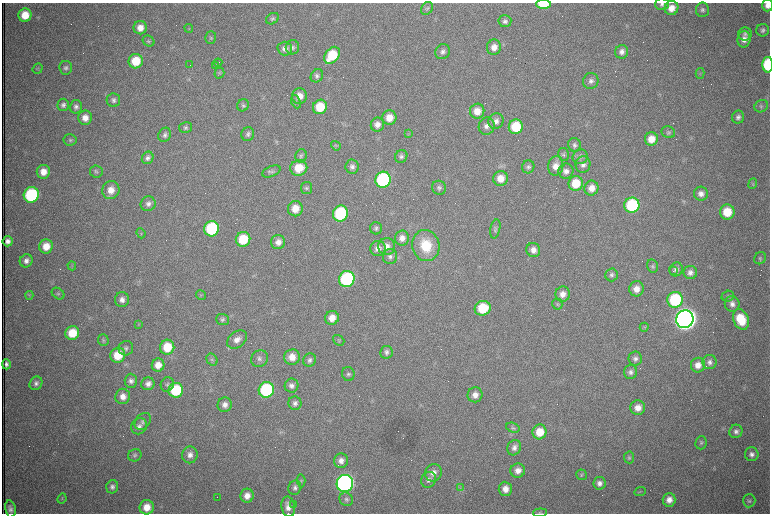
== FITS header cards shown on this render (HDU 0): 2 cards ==
NAXIS1  =                 1536 /fastest changing axis
NAXIS2  =                 1023 /next to fastest changing axis

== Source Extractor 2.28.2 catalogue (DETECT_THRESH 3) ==
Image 1536 x 1023 px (HDU 0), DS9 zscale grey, zoomed out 1/2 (1 PNG px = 2 x 2 image px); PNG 772 x 516 px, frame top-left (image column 1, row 1022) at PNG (2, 3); each listed source drawn as its Kron ellipse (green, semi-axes under 4 px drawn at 4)
Background 1030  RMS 16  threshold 47.7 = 3 sigma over >= 5 px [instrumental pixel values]
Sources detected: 263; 70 cannot appear on this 1/2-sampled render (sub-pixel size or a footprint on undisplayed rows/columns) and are neither listed nor drawn; the other 193 listed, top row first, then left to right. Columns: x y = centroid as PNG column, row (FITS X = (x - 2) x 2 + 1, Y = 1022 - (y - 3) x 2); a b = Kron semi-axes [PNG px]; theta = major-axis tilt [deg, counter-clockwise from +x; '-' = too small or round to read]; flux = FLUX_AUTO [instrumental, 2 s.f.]
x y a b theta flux
543 4 7 4 1 1.1e+05
662 4 7 5 1 1.0e+04
767 5 6 5 - 2.2e+04
427 8 7 5 57 6.4e+03
671 8 7 7 - 3.5e+04
702 10 7 6 - 1.0e+04
25 15 7 6 - 6.5e+04
272 19 7 5 31 7.1e+03
505 21 6 6 - 1.2e+04
140 28 6 6 - 3.2e+04
189 28 4 2 - 3.0e+03
763 30 6 6 - 1.1e+04
745 34 7 6 - 1.1e+04
211 38 6 5 - 6.8e+03
744 39 8 6 80 2.4e+04
149 41 6 5 - 5.6e+03
292 47 7 7 - 1.0e+04
494 47 7 7 - 2.9e+04
285 48 7 7 - 1.9e+04
443 52 8 7 - 1.5e+04
622 52 7 6 - 1.6e+04
332 55 9 6 51 1.3e+05
136 61 7 7 - 9.0e+04
218 63 4 1 - 5.0e+03
190 65 2 1 - 9.9e+04
768 65 8 5 90 2.1e+05
216 66 3 1 - 5.9e+03
66 68 7 6 - 1.0e+04
38 69 5 4 - 4.9e+03
219 73 5 5 - 5.7e+03
700 73 5 3 - 3.8e+03
317 76 7 6 - 1.0e+04
591 81 8 7 - 1.5e+04
299 96 8 7 - 3.4e+04
113 100 7 7 - 1.1e+04
296 102 7 4 -66 6.7e+03
63 105 6 6 - 1.1e+04
243 105 6 5 - 6.9e+03
761 106 7 6 - 7.0e+03
76 107 7 6 - 1.1e+04
320 107 7 7 - 9.3e+04
477 111 7 7 - 4.2e+04
738 117 6 6 - 1.2e+04
85 118 7 7 - 3.0e+04
389 118 7 7 - 4.4e+04
496 121 8 7 - 1.9e+04
377 125 7 6 - 2.3e+04
487 126 8 8 - 1.9e+04
186 127 6 5 - 7.2e+03
516 127 7 7 - 1.3e+05
668 132 7 5 -22 7.1e+03
248 134 7 6 - 1.0e+04
409 134 3 3 - 3.3e+03
165 135 7 6 - 1.1e+04
651 139 7 6 - 4.2e+04
70 140 6 6 - 7.2e+03
574 145 7 6 - 1.0e+04
336 146 5 4 - 4.7e+03
564 154 7 5 -76 6.6e+03
301 156 6 6 - 8.2e+03
401 156 7 6 - 1.1e+04
580 157 8 7 - 1.3e+04
148 158 6 5 - 1.1e+04
583 165 8 7 - 1.7e+04
556 166 10 7 82 3.6e+04
352 167 7 6 - 1.4e+04
528 167 6 6 - 9.8e+03
299 168 8 7 - 7.3e+04
271 171 9 5 23 9.5e+03
566 171 7 7 - 2.0e+04
43 172 7 6 - 3.6e+04
96 172 6 6 - 7.4e+03
501 178 7 7 - 4.3e+04
383 180 8 7 - 4.8e+05
576 183 7 7 - 8.5e+04
753 184 6 4 68 4.5e+03
307 188 6 5 - 6.8e+03
439 188 7 6 - 1.0e+04
591 188 7 7 - 3.4e+04
111 190 9 8 - 4.1e+04
701 194 7 7 - 1.9e+04
31 195 8 7 - 3.7e+05
148 204 7 7 - 1.4e+04
632 205 7 7 - 2.6e+05
295 209 7 7 - 4.7e+04
727 212 7 7 - 8.5e+04
340 213 8 7 - 2.8e+05
376 228 6 6 - 8.7e+03
212 229 8 7 - 2.9e+05
495 229 10 5 78 8.4e+03
141 233 5 4 - 4.4e+03
402 238 7 7 - 2.6e+04
243 239 7 7 - 1.1e+05
8 241 5 5 - 1.6e+04
278 242 7 7 - 2.4e+04
46 246 7 6 - 5.0e+04
387 246 8 8 - 2.7e+04
426 246 16 13 -79 1.2e+05
378 248 8 7 - 2.1e+04
533 250 7 6 - 2.4e+04
390 257 7 7 - 1.3e+04
760 258 6 5 - 6.7e+03
26 261 7 6 - 1.6e+04
72 266 4 3 - 3.2e+03
653 266 7 5 -78 7.9e+03
676 269 7 6 - 1.4e+04
673 271 3 2 - 1.8e+03
690 272 7 6 - 1.5e+04
611 275 6 6 - 9.7e+03
347 279 8 7 - 4.5e+05
636 289 7 7 - 3.0e+04
58 294 7 5 -37 6.3e+03
563 294 7 7 - 2.7e+04
29 295 4 3 - 3.8e+03
201 295 5 2 - 2.7e+03
728 296 6 5 - 6.4e+03
122 300 7 7 - 1.9e+04
675 300 8 7 - 2.8e+05
557 304 5 5 - 5.8e+03
732 304 8 7 - 1.8e+04
483 308 8 7 - 1.2e+05
332 318 7 6 - 3.8e+04
685 319 9 8 - 4.8e+06
741 319 11 7 -66 1.1e+05
222 320 6 5 - 7.4e+03
138 324 4 4 - 3.9e+03
644 327 4 4 - 3.9e+03
72 333 7 6 - 8.3e+04
237 339 11 7 38 2.5e+04
103 340 5 5 - 6.2e+03
339 340 6 5 - 5.0e+03
167 347 7 7 - 9.3e+04
126 348 7 7 - 1.1e+04
386 352 6 6 - 1.1e+04
118 355 8 7 - 9.6e+04
292 357 8 7 - 4.0e+04
259 359 9 8 - 1.4e+04
635 359 7 6 - 1.3e+04
212 360 6 5 - 7.4e+03
310 360 7 6 - 1.2e+04
710 362 7 7 - 1.4e+04
6 364 5 4 - 1.2e+04
158 365 6 6 - 3.7e+04
698 365 7 7 - 3.0e+04
631 372 7 6 - 1.2e+04
348 374 7 6 - 8.7e+03
131 381 7 6 - 1.3e+04
36 383 7 6 - 1.2e+04
148 384 6 6 - 1.8e+04
167 384 7 6 - 8.7e+03
292 386 7 7 - 1.4e+04
176 390 7 7 - 2.0e+05
266 390 8 7 - 3.6e+05
475 395 7 7 - 2.4e+04
123 396 8 7 - 2.7e+04
295 403 7 6 - 1.3e+04
225 405 7 7 - 2.0e+04
638 408 7 7 - 3.1e+04
143 421 9 7 47 1.3e+04
139 426 8 7 - 1.6e+04
513 428 7 5 -17 5.7e+03
736 431 7 6 - 1.3e+04
539 432 7 7 - 6.8e+04
701 443 7 5 74 6.8e+03
514 448 8 6 65 1.6e+04
752 454 7 7 - 1.5e+04
135 455 7 6 - 8.5e+03
190 455 8 8 - 2.1e+04
629 457 6 5 - 5.8e+03
341 461 7 7 - 2.0e+04
518 470 7 7 - 2.4e+04
433 473 9 8 - 2.7e+04
581 475 5 5 - 5.6e+03
428 480 8 7 - 1.5e+04
301 481 6 3 -85 4.5e+03
345 483 8 8 - 1.5e+06
599 483 6 6 - 1.7e+04
112 487 7 6 - 1.2e+04
295 488 7 6 - 1.2e+04
460 488 4 4 - 4.9e+03
505 489 7 6 - 2.9e+04
640 492 6 3 23 3.4e+03
247 496 7 6 - 2.9e+04
217 497 2 1 - 2.6e+03
62 498 5 3 - 3.8e+03
346 499 7 6 - 1.0e+04
669 500 7 6 - 2.8e+04
749 501 6 6 - 8.2e+03
294 505 2 2 - 8.6e+02
147 507 7 7 - 4.9e+04
288 507 10 7 -81 2.7e+04
10 509 8 5 -78 1.5e+04
540 513 7 4 4 4.8e+03
At the frame edge (FLAGS 8, measured only in part): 5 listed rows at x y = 543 4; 662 4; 767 5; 768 65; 540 513
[70 sub-pixel or undisplayed-footprint detections neither listed nor drawn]